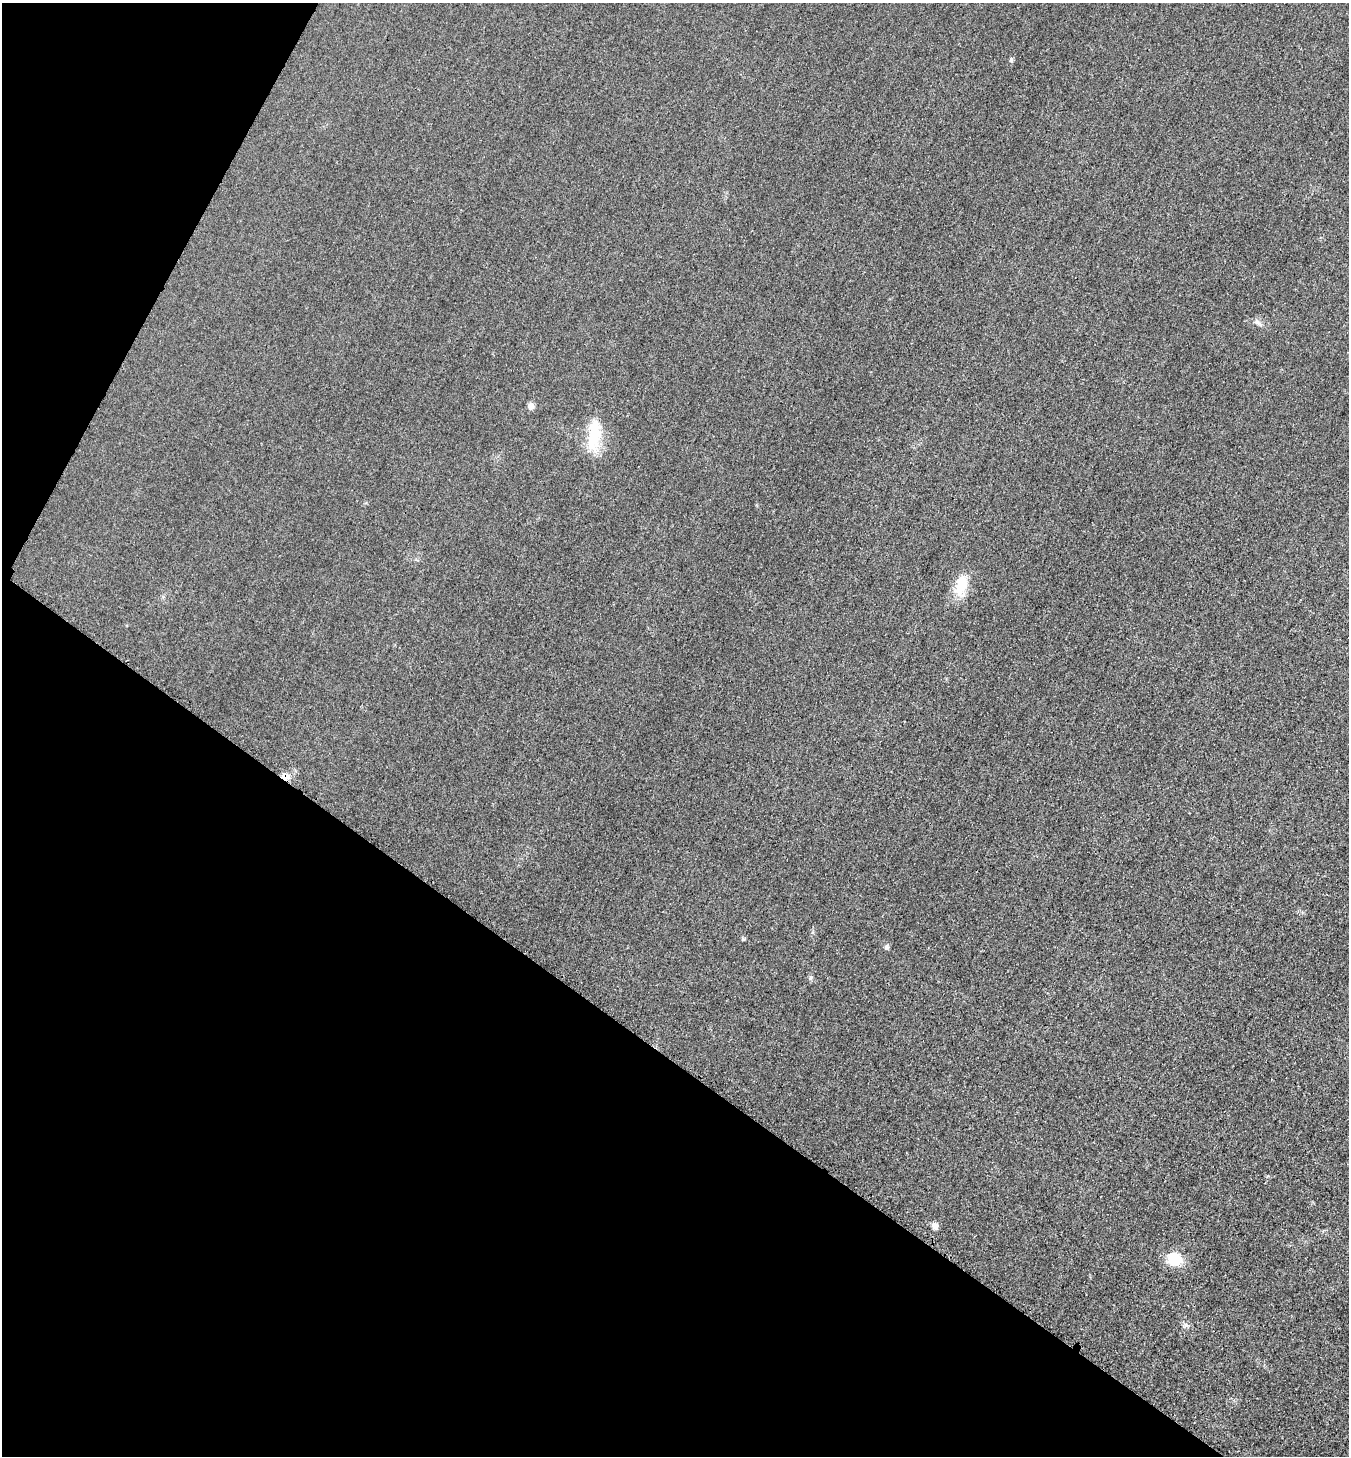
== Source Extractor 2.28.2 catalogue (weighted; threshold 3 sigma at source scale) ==
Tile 9 of 4 x 4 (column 1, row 3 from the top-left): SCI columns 390-1736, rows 1654-3107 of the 6023 x 6034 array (HDU 1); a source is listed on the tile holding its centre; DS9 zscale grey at full resolution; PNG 1351 x 1458 px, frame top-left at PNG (2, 3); no overlay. Shown black and unused: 32% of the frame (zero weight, under 3 of 4 exposures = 2% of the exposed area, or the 3 px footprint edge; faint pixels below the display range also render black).
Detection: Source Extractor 2.28.2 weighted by HDU 2 'WHT'; one run over the whole footprint, this tile lists its part. Background 0.0262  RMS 0.0062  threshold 0.0281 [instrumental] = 3 sigma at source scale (4.5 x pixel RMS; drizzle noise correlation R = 1.50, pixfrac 1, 0.05/0.05 arcsec/px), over >= 5 px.
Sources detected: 12; all 12 listed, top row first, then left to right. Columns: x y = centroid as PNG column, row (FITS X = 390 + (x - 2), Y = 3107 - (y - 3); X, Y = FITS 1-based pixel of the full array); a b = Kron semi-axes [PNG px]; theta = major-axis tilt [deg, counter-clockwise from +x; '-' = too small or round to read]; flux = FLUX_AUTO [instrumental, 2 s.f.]
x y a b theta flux
1011 60 6 5 - 1.2
1258 323 14 6 -33 2.6
531 406 8 8 - 2.7
594 434 43 15 85 24
961 586 30 16 79 14
285 776 12 9 -28 4.4
743 939 5 4 - 0.96
886 947 7 5 68 1.7
811 977 8 5 83 1.3
935 1226 8 7 - 3.4
1174 1259 13 11 -15 19
1185 1325 9 7 26 1.9
Overlapping masked pixels (flux is a lower limit): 1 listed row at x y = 285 776